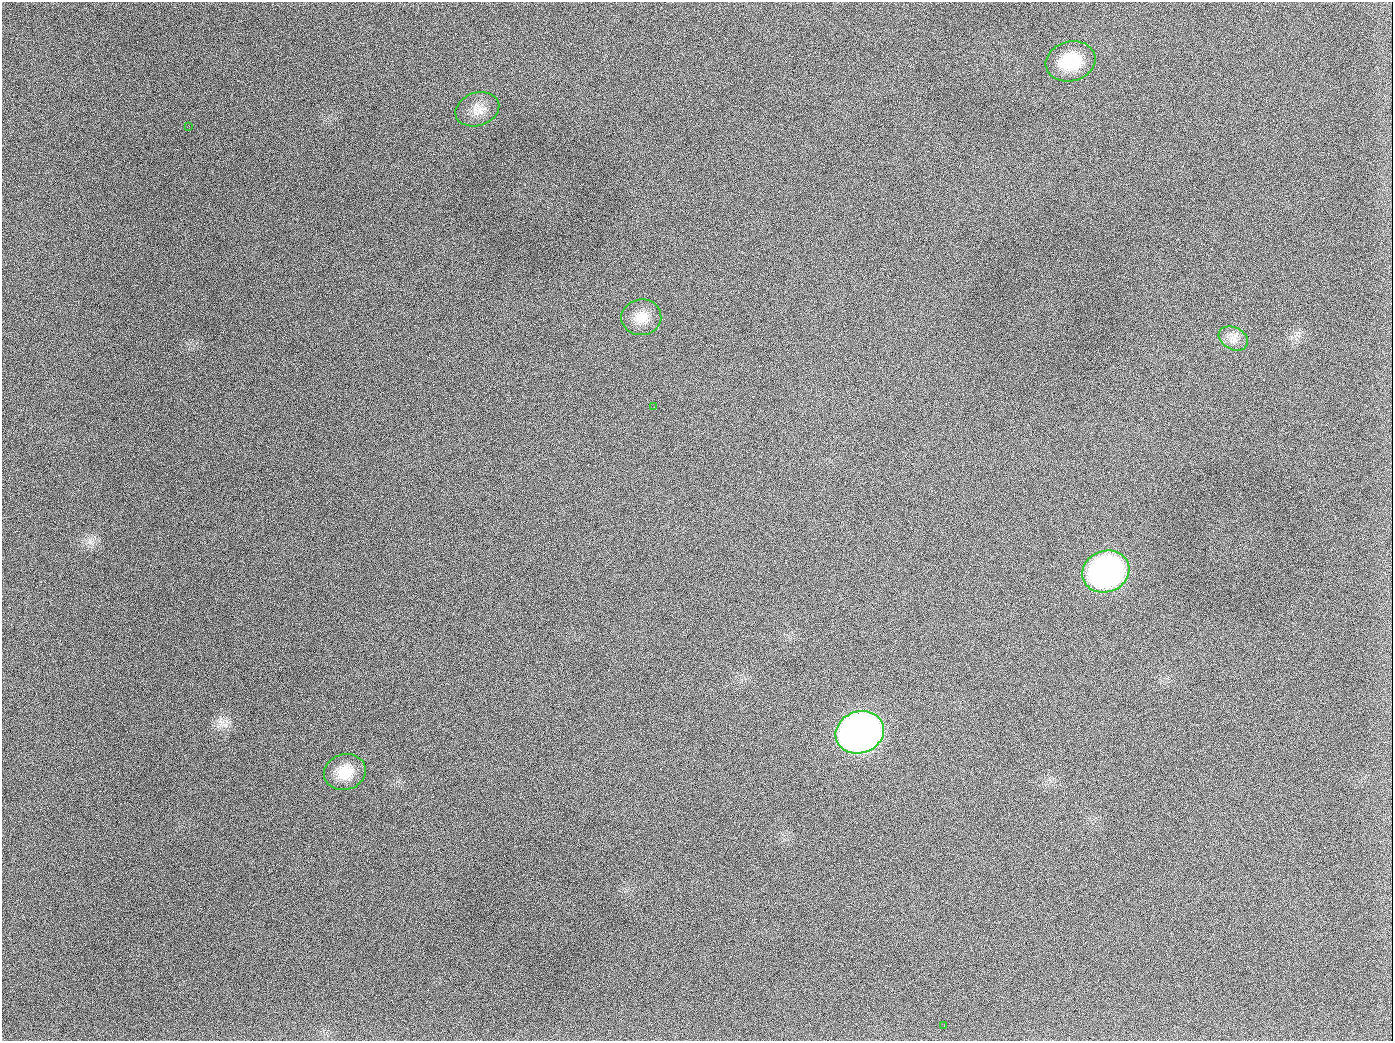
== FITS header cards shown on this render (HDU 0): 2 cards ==
NAXIS1  =                 1391
NAXIS2  =                 1039

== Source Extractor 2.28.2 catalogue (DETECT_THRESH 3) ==
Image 1391 x 1039 px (HDU 0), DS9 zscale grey, 1 PNG px = 1 image px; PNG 1395 x 1043 px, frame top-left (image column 1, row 1039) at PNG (2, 2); each listed source drawn as its Kron ellipse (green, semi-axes under 4 px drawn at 4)
Background 1950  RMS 80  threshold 241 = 3 sigma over >= 5 px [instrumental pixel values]
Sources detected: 10; all 10 listed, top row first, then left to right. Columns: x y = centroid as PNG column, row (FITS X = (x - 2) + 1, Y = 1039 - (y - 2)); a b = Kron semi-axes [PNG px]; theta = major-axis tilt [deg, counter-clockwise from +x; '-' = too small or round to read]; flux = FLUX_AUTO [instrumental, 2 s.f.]
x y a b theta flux
1071 61 25 20 15 2.3e+05
477 109 22 16 19 8.0e+04
189 126 2 2 - 8.6e+03
641 317 20 18 6 9.1e+04
1233 338 15 11 -27 5.4e+04
654 407 2 2 - 3.8e+03
1106 571 24 20 20 1.8e+06
860 732 24 21 20 4.1e+06
345 772 21 18 17 1.3e+05
944 1026 2 2 - 4.7e+03